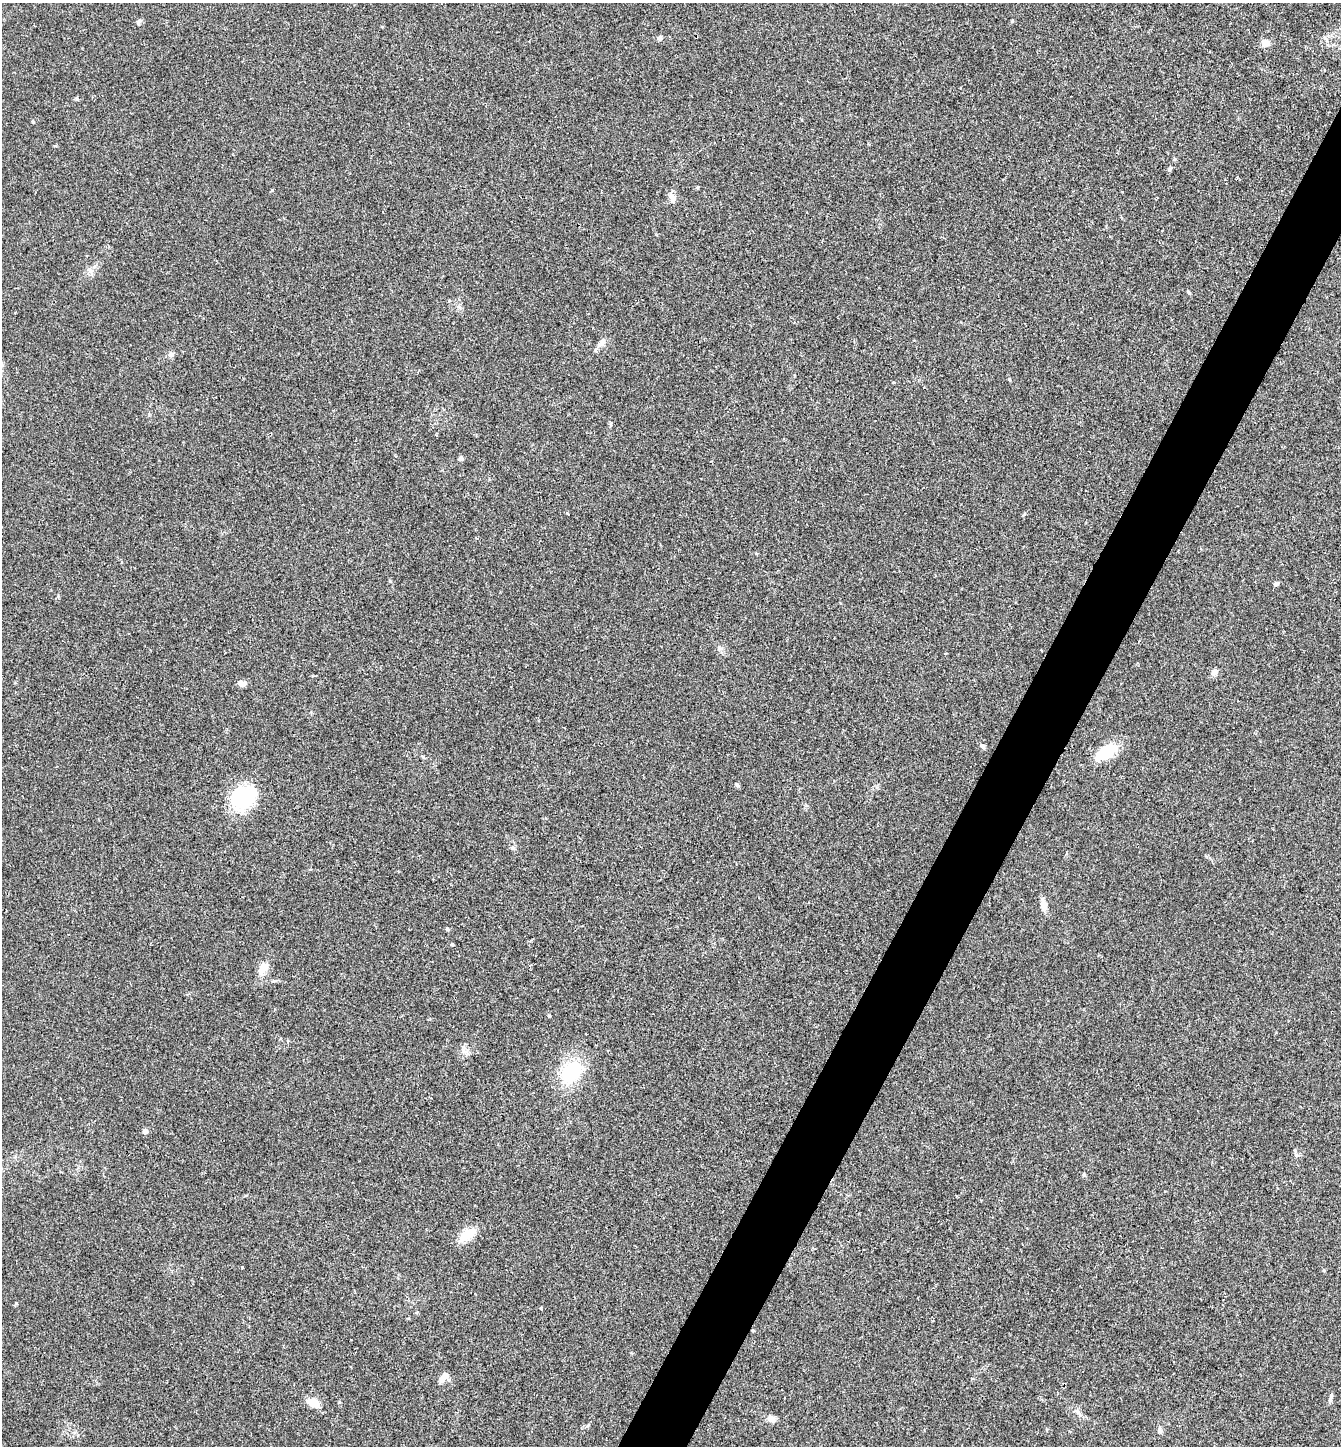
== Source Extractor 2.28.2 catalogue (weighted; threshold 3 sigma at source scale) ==
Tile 10 of 4 x 4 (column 2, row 3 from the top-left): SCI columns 1487-2825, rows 1447-2890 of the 5788 x 5779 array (HDU 1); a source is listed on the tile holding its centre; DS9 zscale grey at full resolution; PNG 1343 x 1448 px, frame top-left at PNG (2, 3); no overlay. Shown black and unused: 5% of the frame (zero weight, under 2 of 3 exposures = <1% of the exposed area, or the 3 px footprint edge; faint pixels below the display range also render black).
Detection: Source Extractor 2.28.2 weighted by HDU 2 'WHT'; one run over the whole footprint, this tile lists its part. Background 0.057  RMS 0.0088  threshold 0.0396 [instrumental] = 3 sigma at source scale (4.5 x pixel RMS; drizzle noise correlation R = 1.50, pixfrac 1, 0.05/0.05 arcsec/px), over >= 5 px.
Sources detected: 40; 1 cosmic-ray / hot-pixel residue — not listed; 1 inside a brighter listed object's ellipse — not listed separately; the other 38 listed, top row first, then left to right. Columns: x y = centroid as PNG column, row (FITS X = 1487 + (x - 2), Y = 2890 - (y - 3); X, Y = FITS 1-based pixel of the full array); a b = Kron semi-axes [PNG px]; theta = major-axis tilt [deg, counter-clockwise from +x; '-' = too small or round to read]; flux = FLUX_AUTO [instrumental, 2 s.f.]
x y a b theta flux
138 22 6 5 - 1.6
659 38 6 6 - 1.9
1265 43 11 8 23 5.6
77 99 5 5 - 1.1
33 122 4 3 - 0.93
1169 169 7 4 53 1.2
698 187 5 3 - 0.78
672 198 11 8 -71 4.8
1188 292 6 3 -49 1.1
602 343 10 7 36 3.4
171 355 8 6 24 2.6
1009 379 5 3 - 0.88
461 458 4 4 - 3.5
567 513 3 2 - 1.3
1275 584 5 5 - 1.9
1214 672 10 6 -2 2.6
241 683 10 6 -11 4.4
983 746 7 5 -44 1.9
1106 752 18 10 33 35
423 757 7 3 -37 1
737 785 7 3 -36 1.2
243 796 21 18 10 68
513 848 5 5 - 1.3
1044 905 14 6 -82 7
447 929 4 4 - 1.6
452 944 4 4 - 1.2
263 967 16 11 42 7.3
571 1072 19 14 42 52
145 1131 5 5 - 4.2
1296 1155 5 4 - 1.3
468 1234 21 12 30 14
540 1307 3 3 - 1.2
446 1375 8 7 - 3.6
1331 1397 13 4 77 2.1
313 1403 10 7 -26 14
1077 1412 11 2 -35 1.9
771 1419 9 7 -15 5.2
1159 1429 7 4 -73 1.7
Unlisted compact peaks at least as high as the median listed source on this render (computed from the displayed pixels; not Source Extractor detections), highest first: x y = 390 581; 242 1267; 272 190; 16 1303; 549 1016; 1012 21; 587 1426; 719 647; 893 382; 58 596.